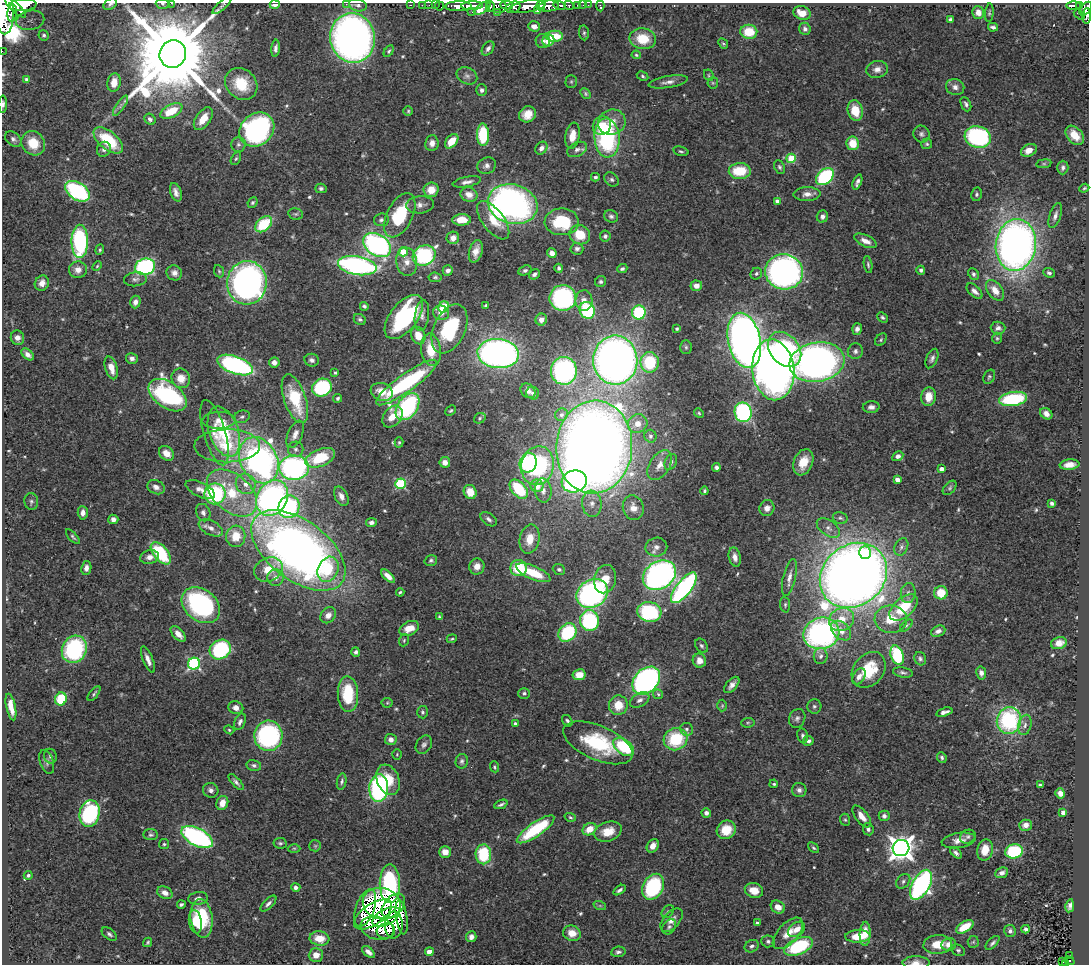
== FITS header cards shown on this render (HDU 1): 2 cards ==
NAXIS1  =                 1087
NAXIS2  =                  962

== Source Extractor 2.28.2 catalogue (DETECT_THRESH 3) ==
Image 1087 x 962 px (HDU 1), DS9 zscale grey, 1 PNG px = 1 image px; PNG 1091 x 966 px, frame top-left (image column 1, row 962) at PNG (2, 3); each listed source drawn as its Kron ellipse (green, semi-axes under 4 px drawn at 4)
Background 0.868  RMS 0.034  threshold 0.101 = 3 sigma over >= 5 px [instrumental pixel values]
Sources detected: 552; of the 552, the 500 brightest by FLUX_AUTO listed and drawn (52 fainter detections omitted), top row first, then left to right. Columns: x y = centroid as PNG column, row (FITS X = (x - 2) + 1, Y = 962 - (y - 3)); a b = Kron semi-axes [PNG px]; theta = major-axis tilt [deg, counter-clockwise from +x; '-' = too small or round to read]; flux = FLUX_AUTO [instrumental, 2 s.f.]
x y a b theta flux
171 3 3 2 - 5.6
110 4 7 5 33 4.5
163 4 7 5 -3 4.1
275 4 5 3 - 19
346 4 3 3 - 3.2
23 5 14 6 4 3300
222 5 12 3 42 3.7
358 5 9 6 -13 6.6
411 5 3 2 - 18
422 5 2 2 - 6.1
429 5 2 2 - 14
435 5 2 2 - 15
507 5 6 3 -6 340
560 5 6 3 -14 220
569 5 5 3 - 270
577 5 3 3 - 24
583 5 2 2 - 8.7
588 5 2 2 - 15
1074 5 7 3 1 240
439 6 5 3 - 41
458 6 13 5 0 1600
472 6 11 3 2 1900
490 6 5 3 - 200
496 6 10 7 -13 700
527 6 18 5 8 3800
541 6 4 3 - 740
549 6 10 5 8 2000
600 6 5 3 - 14
1079 6 4 3 - 160
15 7 14 4 -45 2000
513 7 7 5 23 550
482 8 10 5 33 650
1086 9 8 4 53 810
537 10 2 2 - 280
4 12 22 9 -89 6100
472 12 3 2 - 9.7
497 12 2 2 - 55
978 12 6 6 - 20
12 13 8 5 84 1000
802 13 9 6 -19 33
989 13 9 4 85 3.9
1079 15 6 3 -33 58
1087 16 8 3 87 240
950 19 4 3 - 5.4
30 20 14 9 11 23
534 26 6 5 - 16
993 27 5 4 - 6.1
805 29 6 5 - 8.3
749 32 8 7 - 69
584 33 7 5 -83 4.4
44 35 5 5 - 4.6
554 36 8 5 1 53
353 38 25 22 -79 1200
643 39 13 10 -9 58
543 41 7 7 - 8.7
548 41 6 5 - 31
723 44 5 4 - 3.2
276 48 8 4 85 7.7
488 48 8 5 55 8.4
2 51 2 2 - 10
389 51 6 4 59 4
173 54 14 13 - 55000
636 55 5 4 - 3.1
877 69 11 8 10 15
709 75 6 4 -63 3
467 76 11 8 -27 10
643 76 6 4 -29 3.8
26 79 3 3 - 3.3
571 82 6 5 - 3.4
668 82 20 6 9 14
114 83 9 6 80 31
713 83 6 5 - 3.3
241 84 17 14 -41 76
955 87 9 8 - 12
482 90 6 5 - 6.8
586 94 6 4 -48 3.9
3 104 8 4 88 6.3
966 104 7 5 -65 6.6
120 106 12 4 55 7.4
171 111 12 6 27 71
408 111 5 5 - 3.2
855 111 10 7 -76 48
528 114 9 7 36 29
150 119 6 5 - 9.2
203 119 13 7 55 33
612 122 14 12 17 34
602 125 10 8 47 31
257 129 19 15 41 550
921 134 9 7 -51 7.3
483 135 11 6 -90 120
1075 135 11 7 -48 39
572 136 13 7 80 27
978 137 13 10 -16 400
607 138 19 12 -86 310
13 139 9 6 -39 7.8
108 140 17 9 -40 120
452 141 8 5 49 48
33 143 13 11 -52 56
432 143 8 6 84 14
853 143 7 6 - 46
238 144 7 7 - 7.5
927 144 5 5 - 3.8
541 148 7 5 52 9.7
104 149 7 6 - 9.3
577 149 10 7 25 9.4
1029 150 8 6 26 21
681 151 8 4 -12 4.4
791 158 5 4 - 97
236 159 7 4 61 3.8
1044 164 7 4 8 3.4
487 166 9 8 - 10
779 167 7 5 -65 4.8
1063 168 7 5 88 6.4
740 171 11 8 3 79
595 177 4 3 - 4
825 177 10 7 43 220
612 179 8 6 -44 6.9
467 182 14 5 11 11
857 182 8 4 68 7.7
321 188 5 4 - 5.2
1084 188 5 4 - 3.1
431 190 7 7 - 35
78 191 14 8 -33 310
176 192 9 5 -71 12
807 194 13 7 1 16
977 194 7 5 80 5.1
469 195 9 7 -23 22
777 201 4 4 - 12
252 202 5 4 - 4.1
513 204 25 19 -16 900
420 205 14 8 5 14
296 214 7 5 -12 4.4
400 215 24 13 63 130
611 216 7 6 - 5.8
822 216 6 5 - 9.1
1055 216 13 5 71 10
381 220 7 6 - 6.5
461 220 9 5 1 32
493 220 22 10 -53 45
562 222 17 13 -2 130
264 224 9 6 41 100
580 235 10 9 - 54
605 236 5 5 - 4.9
453 238 6 6 - 13
80 241 16 8 89 300
865 241 12 5 -25 17
377 245 15 10 -33 580
1016 245 26 20 83 1500
577 249 6 6 - 7.1
100 250 5 4 - 3.5
476 251 12 6 74 19
403 252 4 4 - 50
552 253 5 4 - 13
424 255 12 9 26 240
407 262 14 10 -83 23
868 265 8 4 -81 4.5
97 266 5 4 - 3.1
357 266 19 9 -9 640
145 267 10 8 15 390
559 268 4 4 - 4.9
622 269 5 4 - 3.9
78 270 9 8 - 16
448 270 5 5 - 7.8
525 270 7 4 23 5.2
921 270 4 4 - 5.9
219 271 6 5 - 3.8
784 272 19 17 -12 840
174 273 8 7 - 11
1049 273 6 4 -22 6
534 274 6 4 40 6.6
756 274 6 5 - 4.7
973 274 6 5 - 5.5
435 277 6 4 -7 4.6
135 279 11 7 4 8.1
601 282 6 5 - 5
42 283 8 7 - 16
247 283 22 20 84 780
696 286 6 5 - 12
995 290 12 7 -53 25
974 291 9 5 -43 11
563 298 13 13 - 320
584 301 10 8 -89 17
135 302 6 5 - 11
486 305 4 3 - 4
364 306 4 4 - 5.1
444 307 6 5 - 73
587 310 8 7 - 160
639 312 7 7 - 140
441 313 8 7 - 18
422 315 15 7 82 12
404 317 26 13 52 300
882 317 6 4 -43 4.7
360 319 6 5 - 4.9
541 320 6 5 - 14
998 328 7 6 - 8.5
450 329 26 15 65 160
677 329 4 4 - 4.4
857 329 6 4 71 8.1
418 336 9 7 -68 34
17 338 7 6 - 13
997 338 5 4 - 3.4
744 340 28 16 -78 1900
881 340 7 5 51 3.8
686 347 7 5 -88 4.7
785 349 19 14 -50 250
431 350 16 10 -81 65
855 351 8 7 - 7.7
498 353 21 14 -5 1100
28 354 7 4 -42 11
132 358 6 5 - 8.2
932 358 10 5 67 7.6
312 360 7 6 - 9.5
615 360 24 22 -89 1800
274 362 5 5 - 12
650 362 10 9 - 130
817 362 28 19 10 1400
235 365 19 8 -19 490
111 368 12 6 -73 23
773 370 30 21 -84 1200
564 371 14 13 - 390
335 373 3 3 - 3.5
989 377 7 5 64 4.3
181 378 10 9 - 31
406 382 37 9 36 290
322 388 10 8 22 230
528 391 8 6 -43 10
382 392 11 8 -20 32
533 393 7 6 - 6.3
168 395 21 13 -36 340
928 397 9 7 84 30
338 398 4 4 - 4.5
295 399 25 11 -71 120
1013 399 14 7 9 180
408 407 15 10 55 300
871 407 8 6 4 8.9
451 411 6 4 41 3.6
743 412 10 8 -78 310
699 413 5 4 - 3
1046 414 6 5 - 11
561 415 6 6 - 9
242 417 8 6 19 5.7
392 417 12 8 52 39
480 418 6 5 - 3.9
219 420 17 8 1 23
637 424 10 9 - 25
224 432 26 14 -71 130
214 433 34 11 -73 41
295 434 14 7 67 15
650 436 6 6 - 6.4
399 442 5 4 - 3.2
227 446 33 16 0 100
594 447 46 38 85 3700
296 449 8 7 - 7.9
166 453 8 6 -40 21
898 456 6 4 31 11
320 458 16 8 22 97
259 460 24 18 -62 790
445 462 5 5 - 16
671 462 8 5 66 7
803 462 13 9 68 42
528 463 10 8 70 220
660 465 16 10 57 24
1069 465 10 5 6 17
537 466 19 16 77 270
716 467 4 4 - 6.1
294 468 15 12 3 600
941 469 4 3 - 13
897 480 4 4 - 20
574 481 13 11 15 570
246 484 10 9 - 21
401 484 5 5 - 210
537 486 6 6 - 35
156 487 9 6 -27 11
950 488 8 5 47 4.7
200 489 16 7 -25 16
519 489 11 7 -49 130
543 491 12 8 -85 17
704 491 4 3 - 3.7
470 492 7 6 - 41
232 493 29 18 -40 110
215 494 10 10 - 240
341 496 10 6 -62 14
272 498 19 15 59 730
31 501 8 7 - 5.9
1052 503 4 4 - 5.6
592 504 13 10 -84 21
289 507 11 10 - 240
633 508 12 10 -72 24
767 508 8 7 - 14
83 513 7 5 -87 13
203 513 9 7 -67 8.4
840 518 7 5 -16 4.9
113 519 5 4 - 9.3
489 519 9 5 -35 7.9
371 522 5 4 - 8
211 528 13 7 -26 15
828 528 13 7 -34 13
236 536 11 9 84 45
73 537 9 3 -48 4.1
530 539 15 9 77 43
656 547 11 9 10 15
901 547 9 6 63 7.6
298 550 54 30 -37 1800
865 552 6 6 - 48
161 553 13 7 -50 150
149 557 9 6 15 13
735 557 9 6 -77 14
431 560 6 5 - 4.8
477 566 8 7 - 19
86 568 7 5 81 10
519 568 8 8 - 85
269 569 15 11 26 43
328 569 13 10 65 70
559 569 6 5 - 5.9
533 573 18 6 -22 79
659 575 17 13 32 880
853 575 36 30 40 3800
388 576 8 4 -45 16
789 577 19 6 77 16
276 578 8 8 - 15
605 579 14 11 75 40
684 588 18 7 52 540
400 592 4 3 - 3.7
592 593 16 13 32 580
908 593 10 7 82 11
941 593 7 6 - 52
201 605 21 15 -38 380
785 605 8 5 -85 4.5
903 607 17 9 41 92
649 612 12 10 -14 220
328 615 9 7 46 15
439 617 4 3 - 3.4
842 619 13 11 30 42
891 619 16 13 -4 59
590 621 10 9 - 230
906 625 8 4 41 3.6
409 628 10 7 25 35
841 631 11 8 -43 22
938 631 7 5 23 10
567 632 10 8 48 160
821 633 18 15 18 620
178 634 9 5 -45 18
452 639 5 4 - 3.4
404 640 6 4 69 3.5
1059 643 8 6 16 20
701 646 8 5 -54 5.3
74 649 14 12 64 260
220 650 11 9 34 220
356 652 5 4 - 5.7
897 655 10 6 -71 170
821 656 8 7 - 8.2
920 659 7 5 -68 5.6
148 660 14 5 -67 15
699 661 7 6 - 18
194 664 6 6 - 320
869 670 20 15 52 89
903 672 10 5 -9 6.4
981 673 6 5 - 9.4
579 675 7 5 10 28
859 676 9 6 57 14
646 681 16 11 45 600
732 685 10 5 49 12
524 693 6 5 - 6
94 694 9 3 51 4.3
348 694 18 10 -87 100
658 694 5 4 - 3.5
61 699 6 6 - 92
640 700 10 6 31 9.7
387 703 5 5 - 3.2
618 705 10 9 - 39
722 706 6 5 - 3.3
814 706 7 7 - 5.9
11 707 13 4 -78 29
236 708 7 6 - 12
423 712 6 5 - 4.6
944 712 8 4 17 10
797 718 9 8 - 8.2
1009 720 13 12 - 260
567 721 6 4 -55 5.2
240 722 9 5 66 7.5
748 723 7 5 7 3.9
515 724 4 3 - 4.7
1025 725 10 6 75 10
686 729 6 6 - 6.8
229 730 5 4 - 3
268 736 15 14 - 360
803 736 7 5 -76 6.3
391 739 6 5 - 12
676 739 12 11 - 120
808 741 5 5 - 7.5
598 743 37 17 -23 160
424 745 10 7 56 8.2
624 747 12 7 -37 120
397 754 5 4 - 2.9
50 756 7 6 - 6.8
942 757 6 4 -67 4.6
462 761 7 6 - 5.9
47 762 12 6 -71 7.6
254 765 7 5 -13 6.1
494 767 5 4 - 3.7
388 780 16 11 -69 52
342 781 8 4 80 5.5
236 782 10 4 -47 6.8
774 784 4 3 - 3
1040 785 4 3 - 4.3
379 788 14 9 85 410
211 790 8 7 - 9.6
799 790 7 7 - 8.1
1060 793 5 4 - 15
222 803 7 5 68 25
501 804 7 3 24 5
1063 812 4 4 - 16
90 813 13 10 75 270
706 813 5 4 - 7.5
862 816 13 6 -52 22
884 816 5 5 - 7.2
570 817 6 4 -17 3.8
845 820 6 5 - 3.6
1025 825 6 5 - 13
536 829 22 7 35 160
590 829 7 5 32 37
868 829 6 5 - 5.9
726 830 10 9 - 41
608 832 14 9 18 36
151 835 7 5 -6 4.9
197 837 17 8 -28 490
968 837 8 6 27 6.2
959 840 17 7 9 20
280 843 7 5 -10 4.4
164 844 5 5 - 3.6
315 846 6 5 - 3.7
653 846 7 5 58 19
294 848 6 4 0 3.6
813 848 6 4 -43 4.1
901 848 8 8 - 2400
985 850 11 8 77 40
1014 851 9 7 14 170
445 852 6 6 - 21
956 853 7 4 -42 6.9
483 854 10 8 -90 120
1002 873 7 5 24 11
28 875 4 4 - 4.3
903 881 8 6 49 6.2
390 884 19 10 -90 260
921 885 16 8 61 630
296 887 5 4 - 7.2
653 887 13 10 62 200
619 890 7 4 34 6.7
754 890 9 7 -17 26
165 893 8 6 -26 15
198 898 10 6 7 11
268 903 10 4 45 7.5
181 904 4 3 - 4.9
382 904 19 15 -15 90
393 906 14 9 47 64
600 906 6 4 -19 3.3
1070 906 6 3 79 6.9
778 907 7 6 - 22
365 908 19 9 70 62
668 912 7 5 49 4.9
373 914 22 10 34 91
386 917 15 8 27 24
402 917 17 5 -81 29
202 918 19 11 -83 130
672 920 14 8 49 15
195 922 12 6 -80 29
757 923 4 3 - 4.1
394 925 13 9 88 23
669 927 8 6 54 6.3
965 927 9 5 31 60
377 928 17 11 -13 46
796 929 9 6 37 24
1026 929 4 3 - 5.6
386 931 9 7 12 14
1010 931 6 6 - 7.4
572 933 9 7 -19 27
788 933 19 10 47 33
109 934 9 5 -38 6.3
865 934 12 5 88 35
858 936 12 6 2 59
471 937 5 5 - 10
319 938 10 7 -8 40
768 941 6 6 - 5.4
148 942 5 3 - 3.6
973 942 6 5 - 4.1
993 943 9 4 44 5.9
938 944 14 9 5 40
949 944 7 6 - 18
752 946 7 6 - 6
799 946 15 8 23 190
958 950 7 5 -27 4.3
368 952 7 4 -39 11
429 952 4 4 - 36
618 952 7 5 8 6
316 955 7 7 - 19
1070 956 3 2 - 4.6
1069 961 5 3 - 49
1063 962 3 3 - 11
916 963 13 6 1 17
1065 964 3 2 - 17
At the frame edge (FLAGS 8, measured only in part): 14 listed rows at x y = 171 3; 110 4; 163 4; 275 4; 346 4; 23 5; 222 5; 1086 9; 4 12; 1087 16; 2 51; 3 104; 916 963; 1065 964
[52 fainter detections neither listed nor drawn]